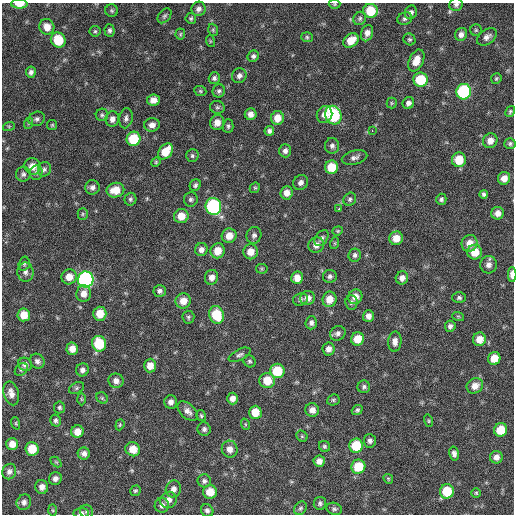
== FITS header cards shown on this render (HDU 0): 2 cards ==
NAXIS1  =                  512 / Axis length
NAXIS2  =                  512 / Axis length

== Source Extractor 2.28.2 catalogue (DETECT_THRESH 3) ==
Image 512 x 512 px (HDU 0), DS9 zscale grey, 1 PNG px = 1 image px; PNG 516 x 516 px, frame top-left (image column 1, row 512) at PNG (2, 3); each listed source drawn as its Kron ellipse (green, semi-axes under 4 px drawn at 4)
Background 113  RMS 11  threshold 34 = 3 sigma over >= 5 px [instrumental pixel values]
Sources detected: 204; all 204 listed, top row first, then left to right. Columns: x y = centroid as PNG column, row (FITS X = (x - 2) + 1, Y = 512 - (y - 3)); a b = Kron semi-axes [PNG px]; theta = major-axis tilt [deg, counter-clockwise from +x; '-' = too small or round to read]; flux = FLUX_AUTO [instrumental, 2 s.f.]
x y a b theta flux
19 4 8 4 -2 8500
335 4 6 5 - 1000
456 5 7 6 - 2100
198 9 7 7 - 3100
112 11 6 6 - 1400
370 11 7 7 - 22000
411 12 7 6 - 2600
164 16 8 5 51 1700
191 18 5 5 - 1100
360 18 7 6 - 1700
405 19 8 6 19 2000
47 27 8 7 - 7800
110 30 6 5 - 1900
213 30 6 4 -70 1100
476 30 5 5 - 1200
95 31 5 5 - 1300
367 33 8 6 71 4500
180 34 5 5 - 1000
461 34 7 6 - 3600
307 37 6 5 - 1200
487 37 11 7 35 3600
409 39 6 5 - 1400
58 40 8 7 - 21000
351 40 8 6 38 10000
210 41 6 4 -72 860
253 56 6 5 - 2100
416 61 11 7 65 8600
31 72 5 5 - 2400
239 76 8 7 - 3200
214 78 6 5 - 1800
496 78 5 5 - 1100
421 80 7 7 - 30000
200 91 6 5 - 1100
219 91 7 6 - 1800
464 92 8 7 - 89000
153 100 6 5 - 4400
392 103 5 5 - 1000
408 103 6 5 - 2800
217 107 7 6 - 1500
510 112 6 4 59 1300
251 114 6 6 - 4400
102 115 6 6 - 1500
324 115 8 7 - 5100
333 115 9 8 - 56000
126 118 10 6 79 2700
277 118 7 6 - 8800
37 119 8 7 - 2300
112 119 8 7 - 3900
217 122 7 7 - 6100
29 123 6 4 70 1000
52 125 5 5 - 1000
152 125 8 6 8 4300
9 126 6 4 18 900
228 126 7 5 89 1500
269 131 5 4 - 2100
372 131 2 2 - 9500
133 139 7 7 - 24000
490 141 7 7 - 5400
510 143 5 5 - 1500
332 146 8 7 - 2800
166 151 9 6 51 15000
285 151 6 6 - 2900
192 156 6 6 - 1700
355 158 13 7 15 3200
459 160 7 7 - 17000
156 162 5 4 - 860
32 166 8 8 - 7500
332 167 7 6 - 16000
44 169 7 6 - 2100
36 173 7 6 - 2100
23 174 7 7 - 2200
504 178 6 6 - 6000
301 182 8 7 - 3200
195 185 6 5 - 1700
92 187 7 7 - 3000
255 188 5 5 - 1100
115 190 9 7 12 12000
287 193 6 6 - 5400
484 194 4 4 - 1600
130 199 6 6 - 1700
191 199 7 7 - 2000
350 199 7 6 - 1800
441 199 5 5 - 1600
213 207 9 7 -74 120000
339 208 3 3 - 5000
498 213 6 6 - 4800
83 214 6 5 - 1200
181 216 7 7 - 9600
338 231 5 4 - 950
254 235 8 7 - 2500
229 236 7 7 - 8000
322 238 9 6 54 2000
396 238 7 6 - 9100
335 243 6 4 72 810
470 243 8 8 - 7700
316 245 8 7 - 4800
201 250 6 6 - 3500
218 251 7 7 - 10000
251 252 7 7 - 7300
475 252 7 7 - 12000
355 255 6 6 - 2000
24 264 7 5 75 1500
488 265 8 8 - 3900
262 269 6 5 - 1100
25 272 9 8 - 3400
512 275 7 3 -90 6800
330 276 7 6 - 2200
69 277 8 7 - 7800
212 277 7 6 - 4700
297 278 6 5 - 6400
402 278 6 6 - 4100
86 279 8 8 - 190000
160 291 6 5 - 2500
84 294 8 7 - 5500
355 297 7 7 - 5900
308 298 7 7 - 4700
459 298 6 5 - 1700
300 299 7 6 - 1900
329 299 8 7 - 9200
183 301 8 7 - 8300
351 302 7 6 - 1600
100 314 7 6 - 13000
24 315 6 6 - 11000
216 315 9 7 -72 26000
368 316 6 5 - 4100
458 316 6 3 -18 880
188 317 6 6 - 1500
311 323 6 5 - 2600
450 326 6 5 - 2500
338 333 8 7 - 2600
358 339 6 6 - 12000
479 339 7 6 - 8000
395 342 10 6 86 4100
99 344 8 7 - 28000
72 349 6 6 - 6400
328 349 6 6 - 4100
240 355 12 5 27 2300
494 358 6 6 - 10000
37 361 8 7 - 2900
249 361 6 5 - 1500
25 364 7 6 - 3400
150 366 7 6 - 7500
21 370 7 5 42 1500
82 370 6 6 - 2800
277 371 7 7 - 23000
267 380 8 7 - 12000
116 381 7 7 - 4200
475 386 8 7 - 6600
364 387 6 6 - 2000
77 388 8 5 28 1600
11 393 12 7 -75 5300
102 398 6 5 - 1300
233 398 6 5 - 4500
81 399 6 4 -88 900
333 400 6 5 - 1300
171 402 6 6 - 3700
59 407 6 5 - 1500
312 410 7 7 - 5300
357 410 6 4 38 1500
188 411 12 7 -42 4300
255 412 6 6 - 12000
201 416 6 4 -57 1200
56 421 6 5 - 1900
429 421 6 4 -74 960
16 423 6 4 -71 900
245 424 6 3 -71 1000
120 425 6 4 70 990
204 429 7 6 - 2200
501 430 7 6 - 15000
77 432 6 6 - 7300
302 436 6 5 - 1000
370 441 7 6 - 2400
12 444 6 6 - 6100
325 446 6 5 - 1500
356 446 7 7 - 25000
32 449 7 6 - 16000
133 449 7 7 - 9400
230 449 8 8 - 5800
84 453 6 6 - 3100
454 453 7 4 -77 2800
496 457 6 6 - 3800
319 461 6 5 - 4600
56 462 6 4 -44 890
358 467 7 7 - 22000
9 472 8 6 66 3000
55 478 6 6 - 3200
388 479 5 4 - 880
204 481 7 6 - 2200
42 487 7 6 - 4300
173 489 8 7 - 4100
135 491 6 5 - 1200
447 491 7 7 - 23000
210 492 7 7 - 10000
476 493 5 5 - 980
168 500 8 8 - 4900
24 502 8 7 - 2900
320 503 6 6 - 1900
162 505 7 7 - 3300
300 508 7 5 51 1600
334 509 8 6 -18 1900
53 510 6 4 -88 1000
207 510 7 6 - 2200
87 511 7 6 - 1800
81 513 7 5 5 2500
At the frame edge (FLAGS 8, measured only in part): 5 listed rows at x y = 19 4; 335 4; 456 5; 512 275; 81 513